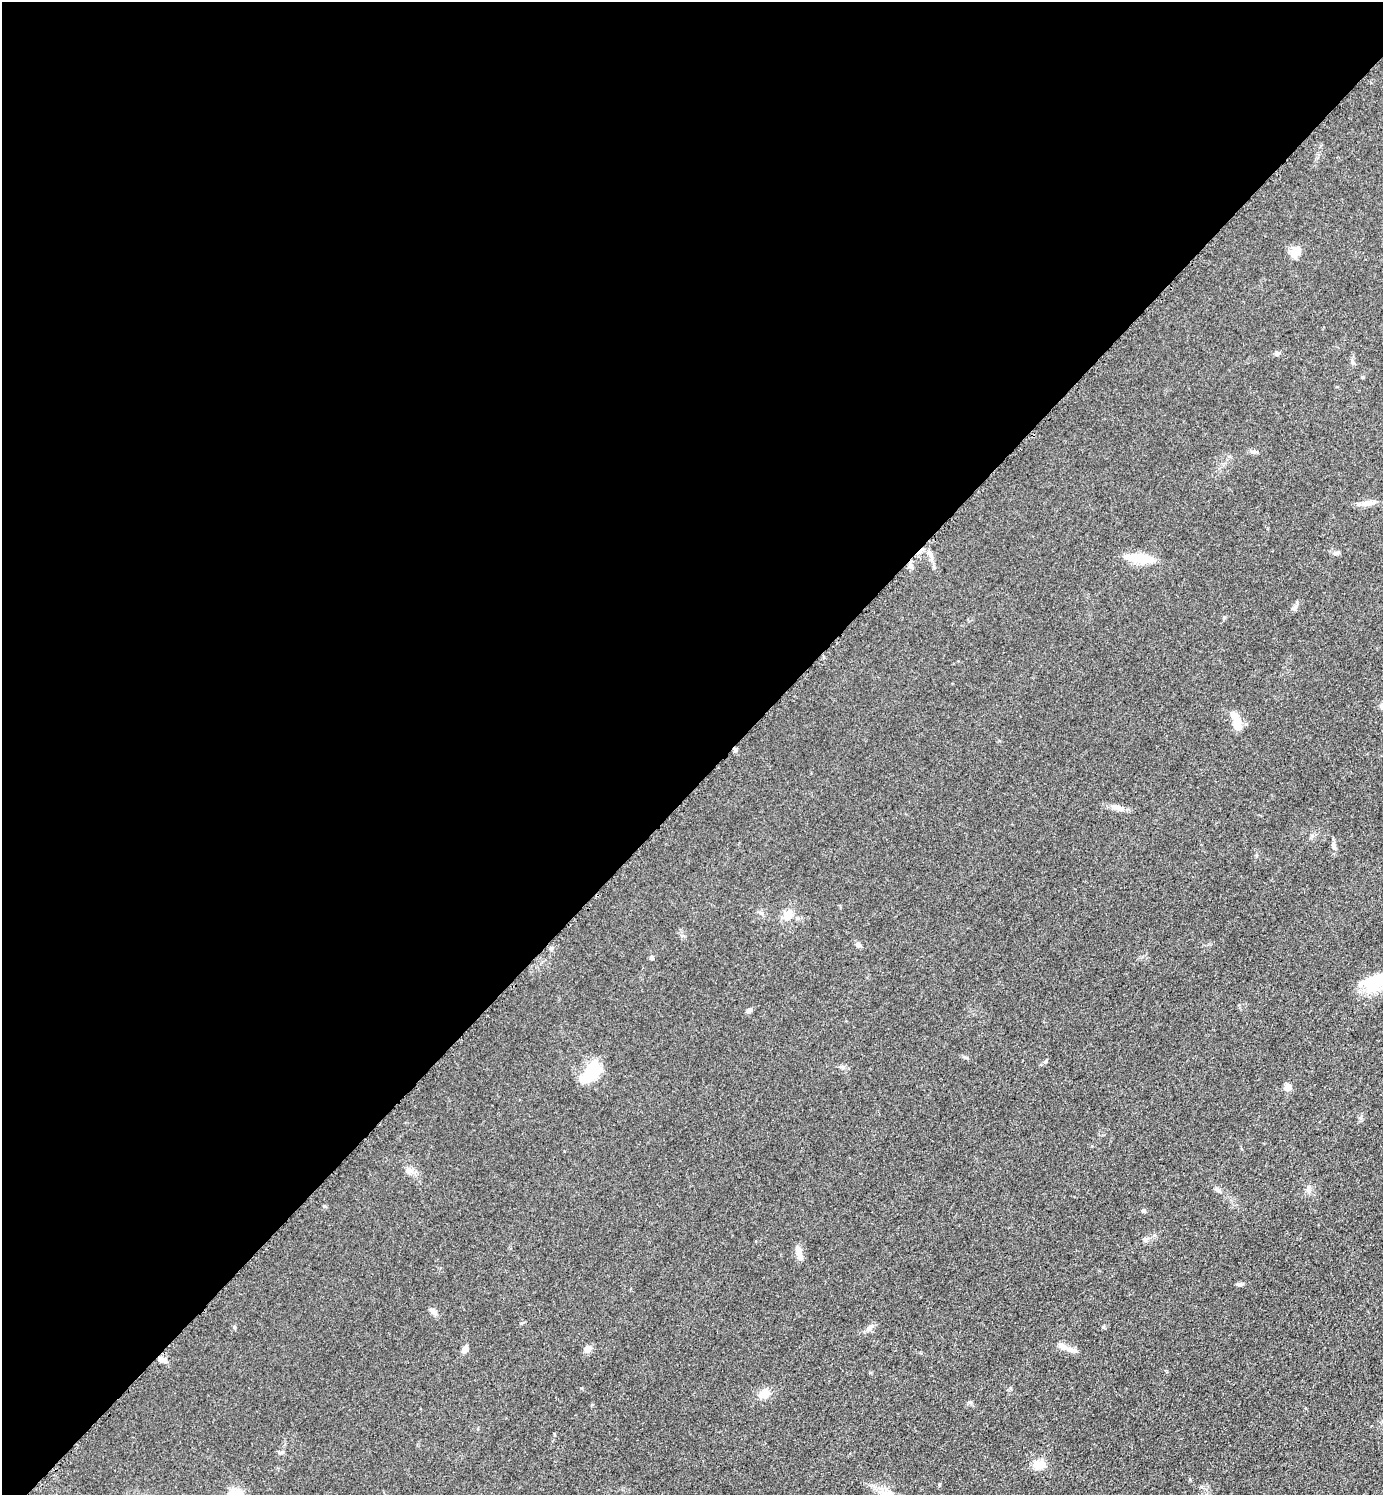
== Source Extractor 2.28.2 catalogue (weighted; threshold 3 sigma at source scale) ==
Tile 2 of 4 x 4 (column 2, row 1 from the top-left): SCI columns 1592-2972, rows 4499-5991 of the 6049 x 6048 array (HDU 1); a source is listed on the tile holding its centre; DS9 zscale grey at full resolution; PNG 1385 x 1497 px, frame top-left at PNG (2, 2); no overlay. Shown black and unused: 53% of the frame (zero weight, under 3 of 5 exposures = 4% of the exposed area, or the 3 px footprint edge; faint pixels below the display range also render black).
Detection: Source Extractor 2.28.2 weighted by HDU 2 'WHT'; one run over the whole footprint, this tile lists its part. Background 0.05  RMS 0.0054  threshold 0.0244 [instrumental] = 3 sigma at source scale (4.5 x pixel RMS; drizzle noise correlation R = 1.50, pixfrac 1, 0.05/0.05 arcsec/px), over >= 5 px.
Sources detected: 43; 1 inside a brighter object's white glare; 1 cosmic-ray / hot-pixel residue — not listed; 1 inside a brighter listed object's ellipse — not listed separately; the other 40 listed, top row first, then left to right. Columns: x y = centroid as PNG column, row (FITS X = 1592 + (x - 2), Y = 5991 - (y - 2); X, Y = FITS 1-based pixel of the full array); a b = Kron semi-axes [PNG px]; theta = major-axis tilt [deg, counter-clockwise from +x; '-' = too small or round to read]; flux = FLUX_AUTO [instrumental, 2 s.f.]
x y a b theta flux
1296 251 13 9 53 6.2
1277 353 5 5 - 0.9
1353 362 8 5 -62 1.2
1254 452 9 5 1 1.3
1367 503 9 7 -16 2.3
1335 553 8 5 0 1.3
930 554 11 5 -67 1.9
1140 558 35 10 -8 13
910 565 8 6 -59 1.8
1295 608 10 6 47 1.7
1237 720 21 9 -56 6.7
1118 808 18 7 -20 3.4
1334 846 11 5 -72 1.6
761 913 7 4 -44 1.1
788 915 18 11 61 5.4
858 945 8 6 -40 1.4
551 948 6 4 89 0.85
652 957 5 5 - 1.1
1375 982 37 18 33 17
748 1011 7 5 24 1.7
1046 1061 6 4 71 0.73
591 1072 26 13 54 20
1288 1087 7 7 - 3.7
409 1171 11 7 -17 2.6
1218 1189 9 3 -45 1
1143 1210 4 4 - 1.2
1145 1240 7 7 - 1.3
799 1252 17 7 -77 3.8
1239 1284 12 3 0 1.1
433 1311 11 7 -39 2.4
234 1327 5 5 - 0.66
869 1328 9 6 27 1.9
1062 1346 14 7 -28 3
465 1349 9 6 66 2.5
587 1349 9 9 - 2.8
162 1359 10 6 -21 2.8
764 1393 11 9 29 6.5
280 1452 8 4 8 0.95
1038 1467 12 8 -70 4
887 1493 17 9 20 4.7
Overlapping masked pixels (flux is a lower limit): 2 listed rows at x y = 910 565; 162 1359
Isophote crosses this tile's border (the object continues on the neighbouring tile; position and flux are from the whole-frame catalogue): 2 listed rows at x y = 1375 982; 887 1493
Unlisted compact peaks at least as high as the median listed source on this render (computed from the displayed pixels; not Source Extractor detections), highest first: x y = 324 1206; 1103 1327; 967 1058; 939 1484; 581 1388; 970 1402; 1154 1235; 1224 617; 1362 377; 843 1067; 1360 1118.